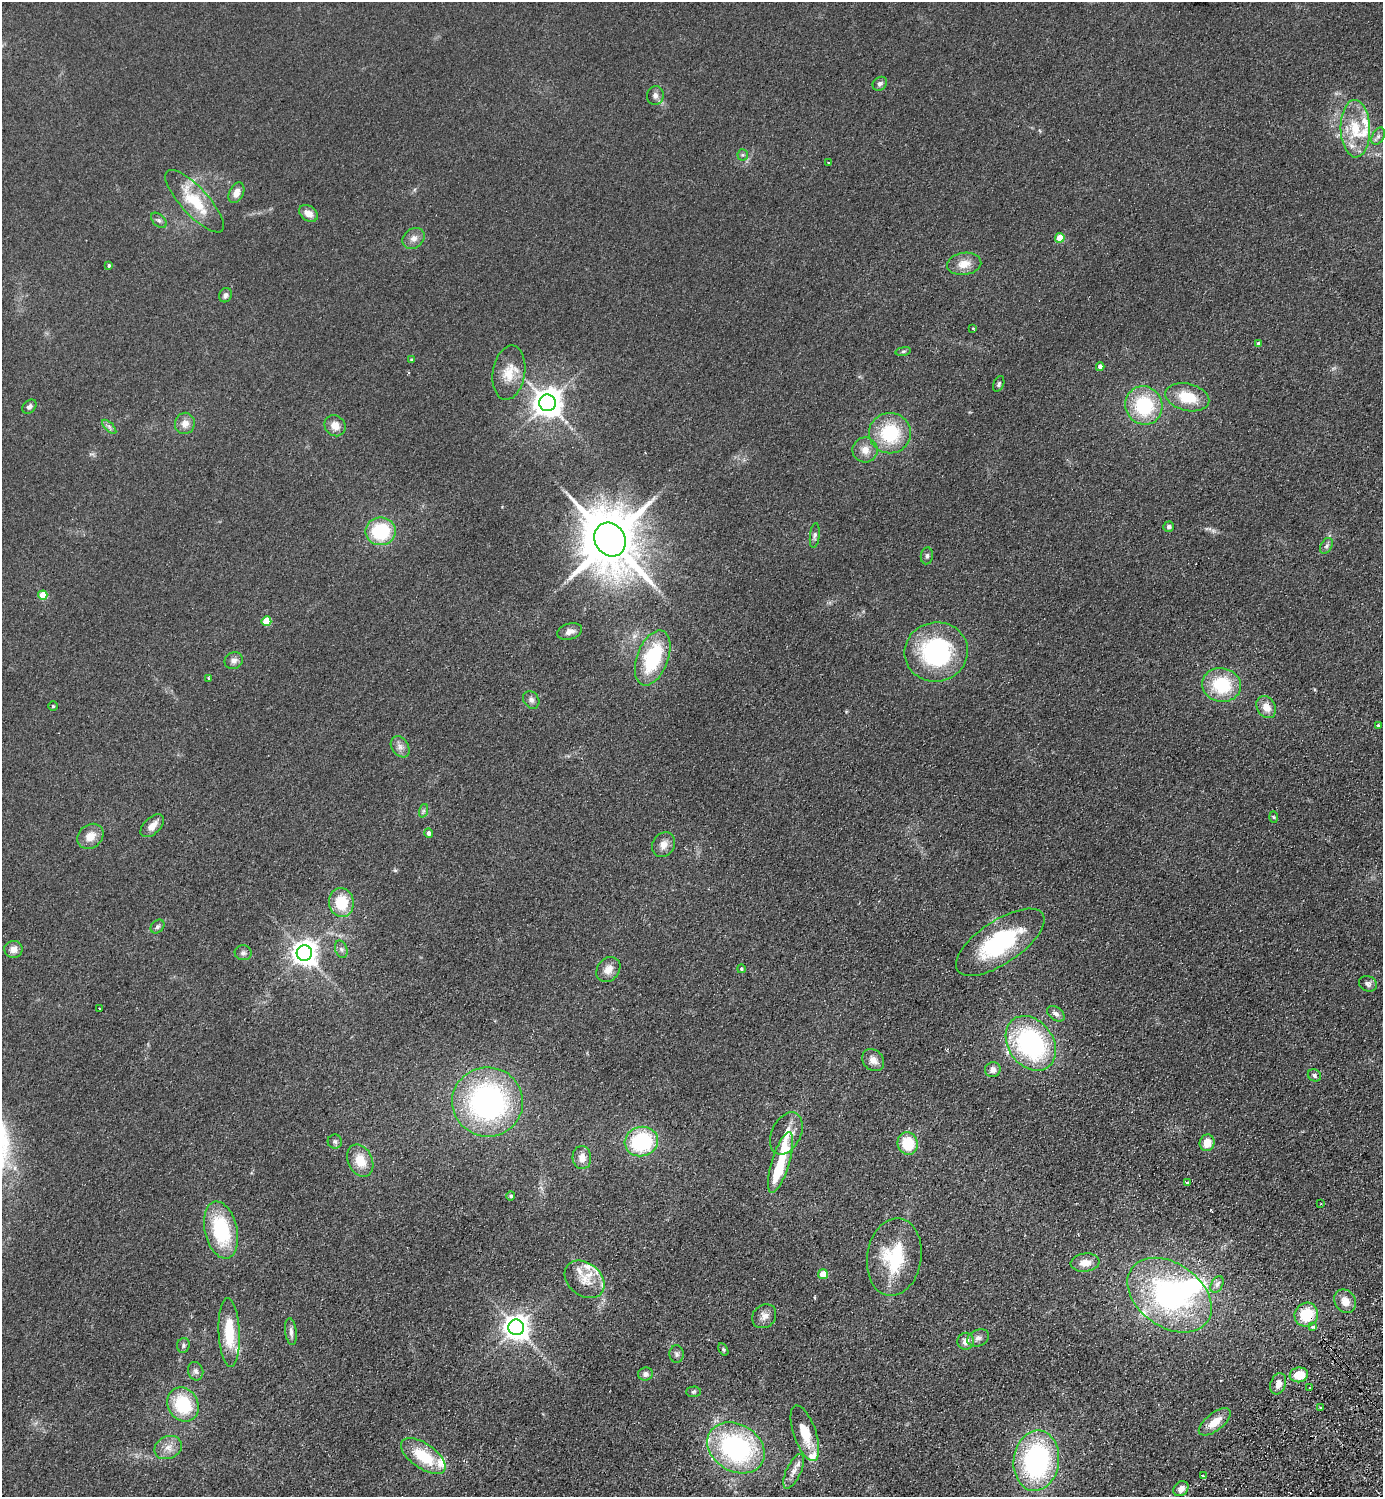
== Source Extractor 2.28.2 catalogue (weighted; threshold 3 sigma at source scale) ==
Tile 6 of 4 x 4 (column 2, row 2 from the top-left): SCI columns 1724-3104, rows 3037-4531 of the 6066 x 6071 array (HDU 1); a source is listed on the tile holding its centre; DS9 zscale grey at full resolution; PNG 1385 x 1499 px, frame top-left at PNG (2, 2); each listed source drawn as its Kron ellipse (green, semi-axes under 4 px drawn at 4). Shown black and unused: <1% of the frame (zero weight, under 2 of 3 exposures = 3% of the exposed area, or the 3 px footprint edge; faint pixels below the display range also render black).
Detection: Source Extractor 2.28.2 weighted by HDU 2 'WHT'; one run over the whole footprint, this tile lists its part. Background 0.0686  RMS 0.0096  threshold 0.043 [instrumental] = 3 sigma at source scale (4.5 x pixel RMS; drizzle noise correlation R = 1.50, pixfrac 1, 0.05/0.05 arcsec/px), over >= 5 px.
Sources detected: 137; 1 inside a brighter object's white glare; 3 cosmic-ray / hot-pixel residue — neither listed nor drawn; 13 inside a brighter listed object's ellipse — not listed separately; the other 120 listed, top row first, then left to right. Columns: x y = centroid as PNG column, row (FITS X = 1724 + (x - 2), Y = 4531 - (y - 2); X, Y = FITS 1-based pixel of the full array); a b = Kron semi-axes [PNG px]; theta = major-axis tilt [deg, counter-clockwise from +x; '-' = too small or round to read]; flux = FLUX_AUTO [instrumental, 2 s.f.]
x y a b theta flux
880 84 8 6 38 3.1
655 95 9 8 - 4
1355 129 29 14 -88 32
1378 136 9 6 64 2.9
743 155 6 5 - 1.7
828 163 3 3 - 2.3
236 193 11 7 63 7.8
195 201 40 13 -47 38
308 213 10 7 -34 8.4
159 220 9 5 -44 2.6
414 238 12 9 38 6
1060 238 5 4 - 22
964 264 17 11 9 12
109 265 4 3 - 1.5
225 295 7 6 - 3.3
973 329 3 2 - 1.2
1259 344 4 4 - 3.8
903 351 8 4 9 1.5
412 359 4 4 - 1.5
1100 367 4 4 - 5.2
509 373 27 16 81 20
999 384 8 5 67 1.9
1187 397 22 13 -14 28
547 403 8 8 - 1300
1144 405 19 18 - 61
29 407 8 5 45 2.7
185 423 11 10 - 7.9
335 426 11 10 - 9.7
109 427 9 3 -45 2.2
890 433 21 20 - 54
865 450 12 12 - 9.4
1169 527 5 5 - 2.5
381 531 15 14 - 57
815 536 13 5 84 2.5
610 540 17 15 -58 7000
1326 546 8 5 60 2.5
927 556 8 6 81 2.5
43 595 5 4 - 22
266 621 5 5 - 25
570 632 13 8 16 5.3
936 652 32 29 12 120
653 658 29 15 69 67
234 661 9 8 - 4.6
209 678 3 3 - 1.8
1222 685 19 17 -8 50
531 700 9 7 -56 3.4
53 706 5 5 - 1.2
1266 707 12 9 -60 9.5
1378 726 4 3 - 1.3
400 747 11 8 -57 5
423 811 7 4 71 1.7
1273 817 6 4 -88 1.1
152 826 14 8 43 8.2
429 833 4 4 - 3.7
90 836 14 11 38 12
663 845 13 10 58 7.6
341 902 14 12 -82 31
157 927 8 6 45 2.2
1000 942 51 21 34 99
13 949 9 8 - 6
341 949 9 6 -70 2.9
243 953 8 7 - 3.2
304 953 8 7 - 940
608 969 13 11 50 9.2
741 969 4 4 - 1.3
1368 984 9 7 -26 3.3
99 1009 2 2 - 0.71
1056 1014 10 6 -35 3.7
1031 1043 30 22 -54 160
873 1060 12 10 -46 7.9
993 1070 8 7 - 5.1
1314 1075 7 6 - 2.5
488 1102 35 34 - 210
786 1133 22 14 63 15
335 1141 7 7 - 2.6
641 1142 17 14 15 79
908 1143 11 10 - 29
1207 1143 8 7 - 12
582 1158 11 9 -83 8.4
360 1161 17 12 -66 19
781 1162 31 9 73 30
1187 1183 4 3 - 7.4
511 1196 4 4 - 1.9
1321 1204 3 2 - 0.74
221 1230 29 16 -77 68
894 1257 39 27 81 62
1085 1262 14 9 6 10
823 1274 5 5 - 17
585 1279 22 16 -38 18
1217 1284 9 6 63 3.2
1170 1295 46 32 -35 200
1345 1301 12 10 -58 9.7
1306 1315 12 11 - 33
764 1316 13 11 45 6.2
516 1327 8 7 - 940
1313 1327 3 3 - 4.9
229 1332 34 10 -87 35
291 1332 13 5 -83 4.5
978 1338 11 8 23 4.7
966 1341 8 8 - 6.5
183 1345 7 6 - 2.2
723 1349 6 4 -59 1.4
677 1354 8 7 - 2.8
196 1371 9 7 -72 3.3
645 1374 7 6 - 3.5
1299 1375 9 7 8 19
1278 1384 11 7 70 7.9
1310 1388 3 2 - 1.2
693 1392 7 5 2 1.6
183 1405 18 15 -59 51
1320 1407 3 3 - 2.1
1215 1422 19 8 38 14
805 1433 29 11 -71 25
168 1448 14 11 25 9.3
736 1448 30 23 -32 160
423 1456 26 12 -35 37
1036 1461 30 22 83 170
794 1471 19 7 65 7.2
1203 1476 3 2 - 1.4
1181 1489 8 6 45 6.6
Overlapping masked pixels (flux is a lower limit): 1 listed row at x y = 1306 1315